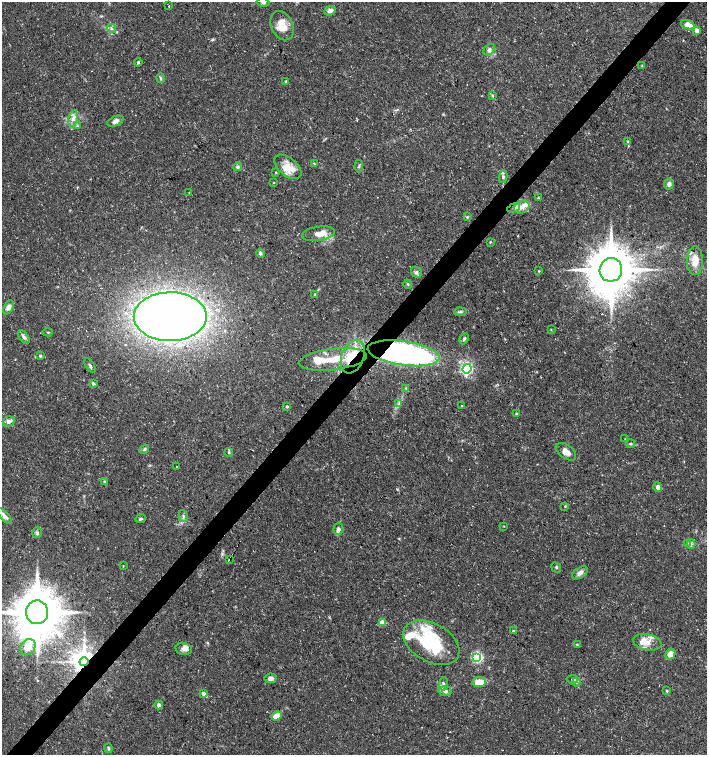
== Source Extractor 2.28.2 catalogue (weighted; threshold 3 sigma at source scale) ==
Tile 7 of 4 x 4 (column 3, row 2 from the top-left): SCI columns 2982-4390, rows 3018-4522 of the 6027 x 6026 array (HDU 1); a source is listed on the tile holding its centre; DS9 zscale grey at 2 x 2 block average (1 PNG px = mean of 2 x 2 image px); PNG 709 x 757 px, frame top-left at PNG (2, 2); each listed source drawn as its Kron ellipse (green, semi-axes under 4 px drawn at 4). Shown black and unused: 4% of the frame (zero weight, under 3 of 5 exposures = <1% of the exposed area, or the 3 px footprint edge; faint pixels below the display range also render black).
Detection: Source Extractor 2.28.2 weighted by HDU 2 'WHT'; one run over the whole footprint, this tile lists its part. Background 0.0289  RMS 0.0022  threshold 0.00999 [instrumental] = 3 sigma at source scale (4.5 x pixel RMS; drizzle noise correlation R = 1.50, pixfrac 1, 0.0396/0.0396 arcsec/px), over >= 5 px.
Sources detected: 122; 1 inside a brighter object's white glare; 1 cosmic-ray / hot-pixel residue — neither listed nor drawn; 18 inside a brighter listed object's ellipse — not listed separately; the other 102 listed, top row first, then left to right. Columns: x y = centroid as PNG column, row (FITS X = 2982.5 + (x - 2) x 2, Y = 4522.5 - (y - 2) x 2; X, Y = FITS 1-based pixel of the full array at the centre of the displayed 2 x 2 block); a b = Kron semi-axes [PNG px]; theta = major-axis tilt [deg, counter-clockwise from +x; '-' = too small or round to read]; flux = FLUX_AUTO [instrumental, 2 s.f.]
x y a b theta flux
263 2 6 3 -8 1.1
168 6 2 2 - 4.7
330 11 6 4 20 2.1
688 25 7 4 -20 5.2
282 26 15 11 -65 8.4
112 29 4 3 - 0.84
697 30 4 3 - 4.2
489 50 6 4 40 1.7
138 62 4 3 - 0.67
642 66 3 2 - 0.29
161 78 4 3 - 0.75
286 81 3 3 - 0.69
492 96 4 3 - 0.61
73 118 8 4 77 2.3
115 121 9 4 22 2.3
77 126 4 3 - 0.6
628 142 4 3 - 0.78
314 163 4 2 - 0.37
359 166 6 3 85 0.71
238 167 4 4 - 1.1
288 167 16 9 -39 6.8
276 172 3 2 - 0.32
503 177 6 4 78 1.1
274 182 4 2 - 0.27
669 184 5 5 - 2.1
189 193 3 2 - 0.21
538 198 3 2 - 0.32
522 207 8 6 27 3
514 208 7 4 19 1.2
467 217 3 3 - 0.54
318 234 17 7 9 4.9
490 242 4 2 - 0.41
260 253 4 4 - 1
695 261 14 8 89 7.7
611 270 12 11 - 2100
539 271 3 2 - 0.32
416 272 6 5 - 1.3
408 284 5 3 - 0.59
315 294 4 3 - 0.5
8 307 7 4 59 3
460 312 6 2 5 0.8
170 317 36 24 0 510
551 330 3 2 - 0.3
48 332 5 2 - 0.47
24 337 8 4 -54 1.5
464 339 6 4 62 0.9
403 353 36 12 -8 190
40 356 3 3 - 0.68
353 357 17 11 69 20
333 359 34 10 7 19
90 366 8 3 -59 1
467 369 5 4 - 47
93 383 4 3 - 1
406 388 3 3 - 0.43
399 403 3 2 - 0.5
461 406 2 2 - 0.3
287 407 3 3 - 0.73
517 414 2 2 - 0.9
9 421 6 5 - 2.1
625 439 3 2 - 0.24
631 444 4 3 - 0.63
144 449 5 3 - 0.87
229 452 4 2 - 0.56
566 452 11 6 -37 4
176 466 2 2 - 0.53
104 481 3 2 - 0.39
658 487 5 4 - 2.3
565 506 3 3 - 0.38
4 516 10 4 -48 2.3
183 516 6 3 -76 0.87
141 519 5 3 - 0.78
504 526 2 2 - 0.25
338 529 6 5 - 1.6
37 533 5 5 - 1.1
687 543 3 3 - 0.45
691 544 4 3 - 0.98
229 560 2 2 - 0.9
123 566 3 2 - 0.24
556 568 5 2 - 0.54
580 573 9 5 35 2.3
37 612 12 11 - 2400
382 622 3 3 - 9.5
514 631 4 3 - 0.79
647 642 14 8 -11 5.2
431 643 30 19 -29 33
577 644 3 2 - 0.36
28 647 8 7 - 8.4
184 649 8 6 -12 2.6
670 654 6 5 - 4
477 657 4 3 - 76
84 662 4 4 - 710
270 678 6 4 11 2
572 679 6 4 6 1
479 682 7 5 5 8.9
576 682 4 3 - 0.83
443 684 6 4 85 1.3
445 691 6 5 - 1.6
667 691 4 3 - 0.52
203 693 3 2 - 3.2
159 705 4 4 - 1.7
276 716 5 4 - 4.4
108 748 5 3 - 0.9
Overlapping masked pixels (flux is a lower limit): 4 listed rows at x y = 403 353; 353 357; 229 560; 84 662
Isophote crosses this tile's border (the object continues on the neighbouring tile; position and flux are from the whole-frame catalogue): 2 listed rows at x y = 263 2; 37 612
Diffuse or blended objects may show on this block-average render without a row.